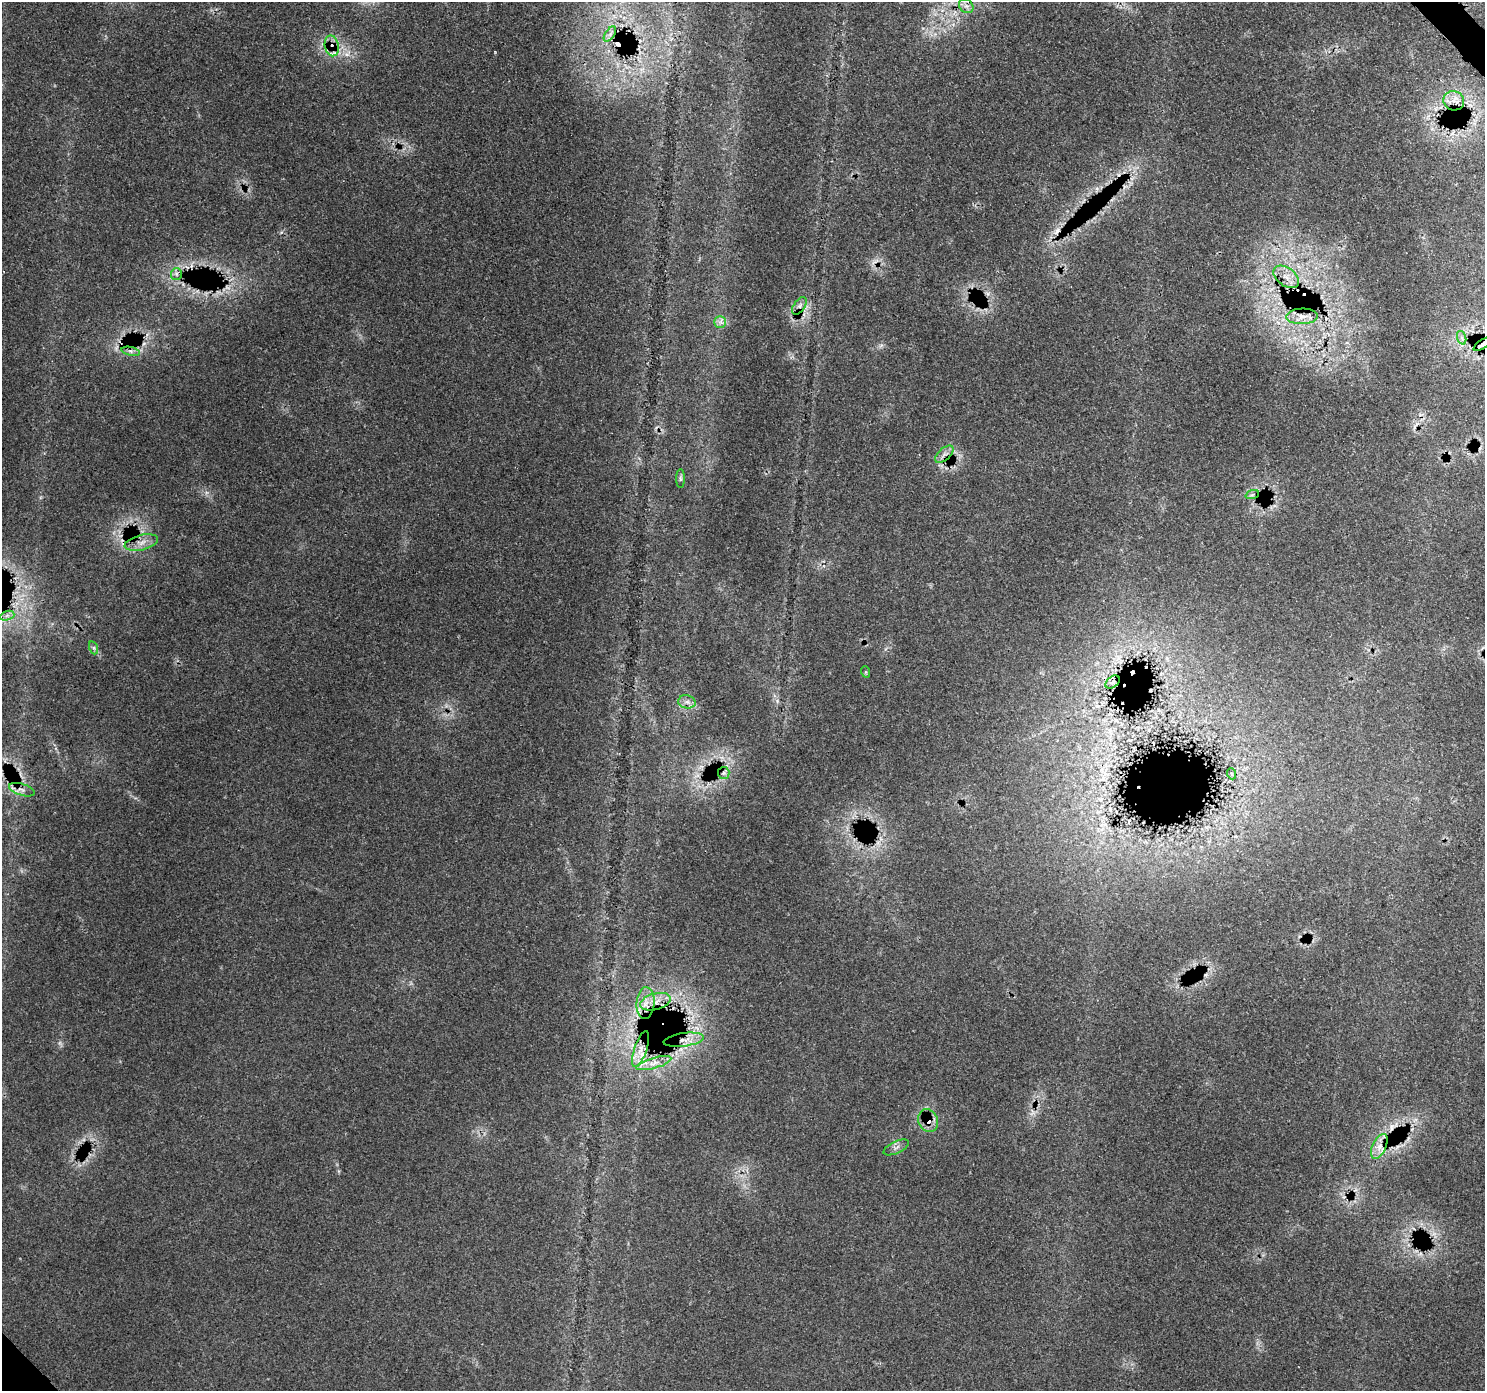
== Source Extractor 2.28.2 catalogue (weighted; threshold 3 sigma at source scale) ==
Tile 10 of 4 x 4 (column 2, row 3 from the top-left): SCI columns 1573-3055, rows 1617-3005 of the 6114 x 6074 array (HDU 1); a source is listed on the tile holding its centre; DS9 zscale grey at full resolution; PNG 1487 x 1393 px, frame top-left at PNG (2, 2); each listed source drawn as its Kron ellipse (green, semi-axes under 4 px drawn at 4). Shown black and unused: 1% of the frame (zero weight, under 3 of 4 exposures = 8% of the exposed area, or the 3 px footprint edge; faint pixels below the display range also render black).
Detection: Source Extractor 2.28.2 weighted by HDU 2 'WHT'; one run over the whole footprint, this tile lists its part. Background 0.126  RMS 0.0044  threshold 0.0197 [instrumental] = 3 sigma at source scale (4.5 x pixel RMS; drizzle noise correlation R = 1.50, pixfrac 1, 0.0396/0.0396 arcsec/px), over >= 5 px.
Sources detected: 41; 8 cosmic-ray / hot-pixel residue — neither listed nor drawn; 1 inside a brighter listed object's ellipse — not listed separately; the other 32 listed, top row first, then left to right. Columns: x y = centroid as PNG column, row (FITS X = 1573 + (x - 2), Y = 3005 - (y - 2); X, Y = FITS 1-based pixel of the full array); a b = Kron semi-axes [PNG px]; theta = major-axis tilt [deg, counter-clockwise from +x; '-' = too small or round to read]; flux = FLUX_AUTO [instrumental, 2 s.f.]
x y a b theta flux
966 6 8 6 -44 1.8
610 34 9 4 54 1.8
332 46 10 7 -78 3.8
1454 101 10 9 - 3.8
176 274 6 5 - 1.2
1286 277 14 9 -37 4.5
799 306 10 5 55 1.6
1302 316 16 8 2 4.6
720 322 6 6 - 1.5
1462 338 7 4 -72 1.1
1483 344 10 3 35 4.5
131 351 9 4 -13 1.2
944 454 11 6 42 2.2
680 479 9 4 90 0.98
1252 495 7 4 19 0.92
141 542 17 7 14 3.9
7 616 7 4 19 1.3
94 648 6 4 -71 0.89
866 672 6 3 -71 0.47
1113 682 8 5 37 1.4
687 702 9 6 -11 2
724 773 6 5 - 1
1232 774 5 3 - 0.39
22 790 13 5 -18 2.4
655 1002 16 8 15 5.1
646 1003 16 9 86 5.3
684 1040 20 6 7 5.8
641 1049 19 6 72 5.2
654 1063 18 5 16 3.6
928 1121 12 9 -67 4.4
1379 1146 13 6 66 4.1
896 1147 14 6 25 1.7
Overlapping masked pixels (flux is a lower limit): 9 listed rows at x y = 332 46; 1483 344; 131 351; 1113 682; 655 1002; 646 1003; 684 1040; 928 1121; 1379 1146
Isophote crosses this tile's border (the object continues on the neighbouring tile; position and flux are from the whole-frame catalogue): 1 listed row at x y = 1483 344
Unlisted compact peaks at least as high as the median listed source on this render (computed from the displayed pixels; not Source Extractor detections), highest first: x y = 881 345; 59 1043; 777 701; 346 54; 337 1164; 135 798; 206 492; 923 28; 40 498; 886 649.